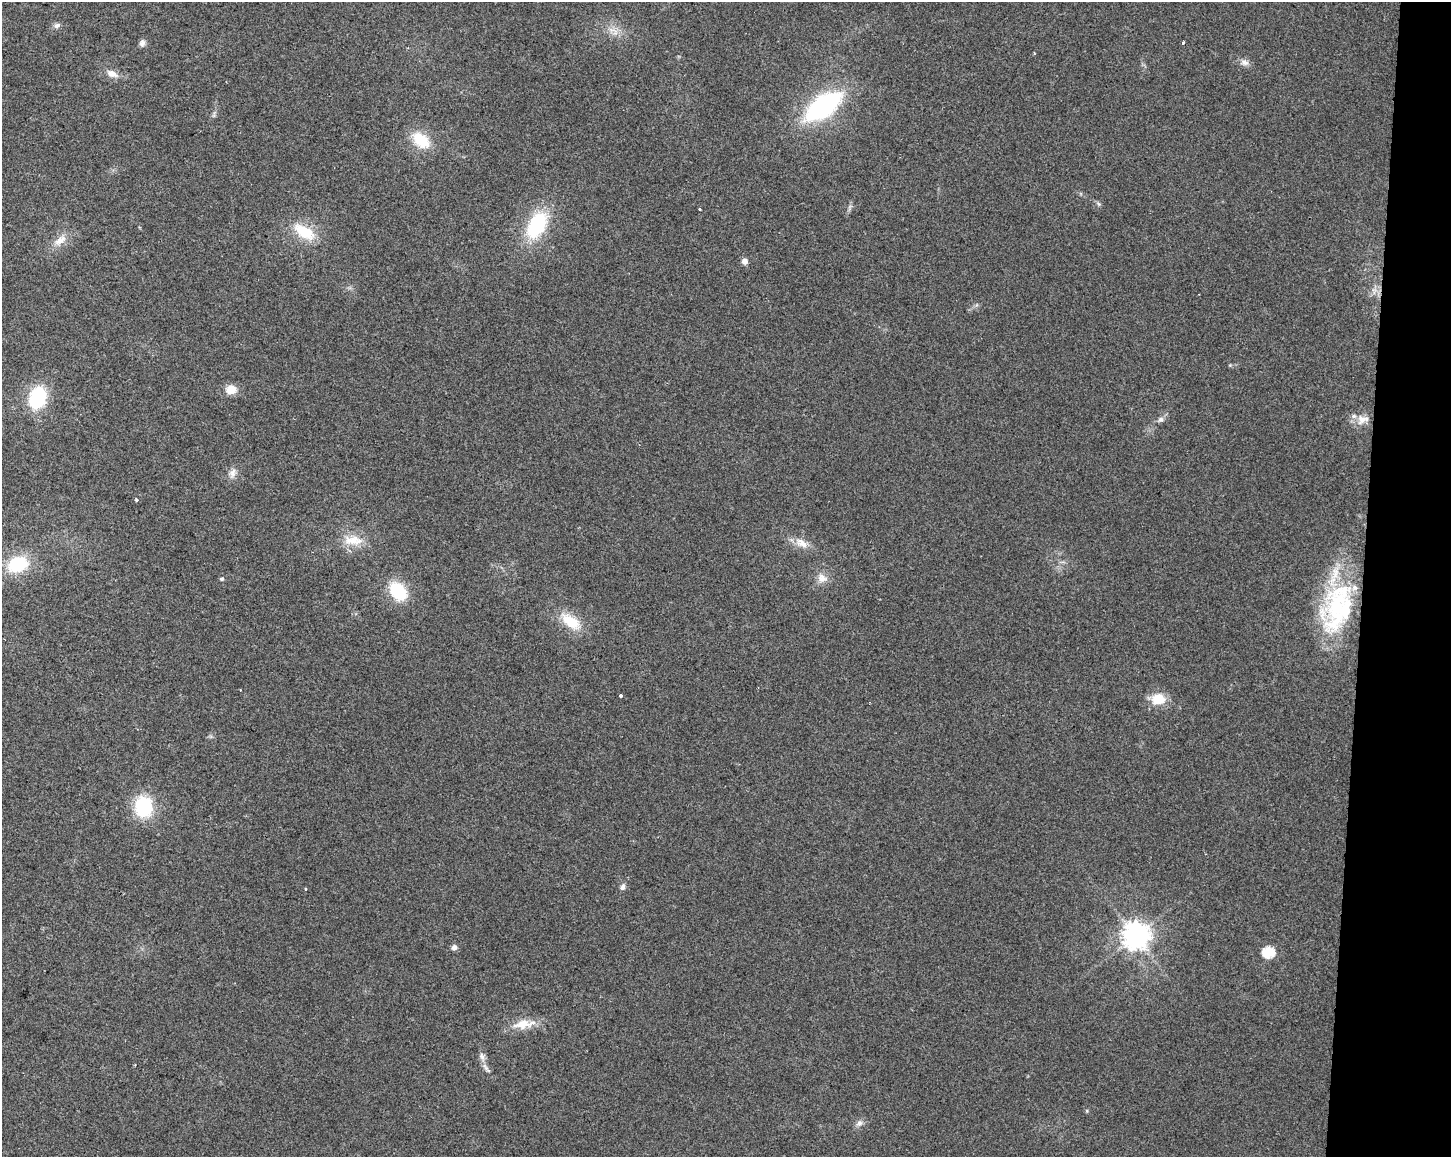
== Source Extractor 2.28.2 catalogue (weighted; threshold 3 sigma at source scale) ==
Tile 6 of 3 x 4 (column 3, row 2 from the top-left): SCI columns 3182-4630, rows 2312-3466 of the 4858 x 4630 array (HDU 1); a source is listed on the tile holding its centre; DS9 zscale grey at full resolution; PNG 1453 x 1159 px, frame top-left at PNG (2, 2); no overlay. Shown black and unused: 6% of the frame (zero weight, under 2 of 3 exposures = <1% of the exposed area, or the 3 px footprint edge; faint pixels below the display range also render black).
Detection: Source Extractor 2.28.2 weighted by HDU 2 'WHT'; one run over the whole footprint, this tile lists its part. Background 0.0467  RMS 0.0067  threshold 0.0301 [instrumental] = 3 sigma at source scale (4.5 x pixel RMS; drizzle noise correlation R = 1.50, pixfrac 1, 0.0396/0.0396 arcsec/px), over >= 5 px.
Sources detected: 43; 1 cosmic-ray / hot-pixel residue — not listed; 2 inside a brighter listed object's ellipse — not listed separately; the other 40 listed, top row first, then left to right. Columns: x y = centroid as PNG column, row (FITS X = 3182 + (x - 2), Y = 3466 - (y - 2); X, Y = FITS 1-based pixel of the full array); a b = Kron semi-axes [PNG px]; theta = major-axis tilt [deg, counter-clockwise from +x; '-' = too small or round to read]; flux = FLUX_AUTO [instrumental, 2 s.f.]
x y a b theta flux
57 25 10 6 28 2.2
611 30 9 6 -15 3.4
142 43 9 7 75 2.7
1183 43 4 3 - 2.3
1244 62 11 9 -17 3.6
112 74 15 8 -21 5.7
823 106 35 17 36 110
421 140 22 13 -40 21
1099 204 7 4 -32 1.3
699 209 3 2 - 0.86
537 225 30 17 62 50
304 232 30 15 -32 22
60 240 20 10 34 8
745 261 6 6 - 4.1
1374 291 10 5 90 2.9
231 390 10 9 - 9.5
37 398 17 12 71 56
1161 419 8 7 - 2.4
1362 420 15 13 -64 8.1
232 473 14 9 77 4.4
136 499 3 3 - 3.7
353 540 30 13 -2 14
802 543 20 10 -32 7.8
17 564 24 17 22 32
822 578 14 11 -30 6.2
222 579 5 5 - 1.3
398 591 17 12 -49 36
1337 606 78 33 71 84
571 621 28 14 -37 19
620 696 3 3 - 2.3
1158 699 18 14 9 14
143 806 17 14 -85 50
623 887 9 6 69 2.2
305 889 3 3 - 0.86
1135 935 8 8 - 780
454 947 7 6 - 2.6
1268 952 6 6 - 58
523 1024 31 12 8 13
482 1057 13 7 -72 3.5
859 1123 10 8 55 3